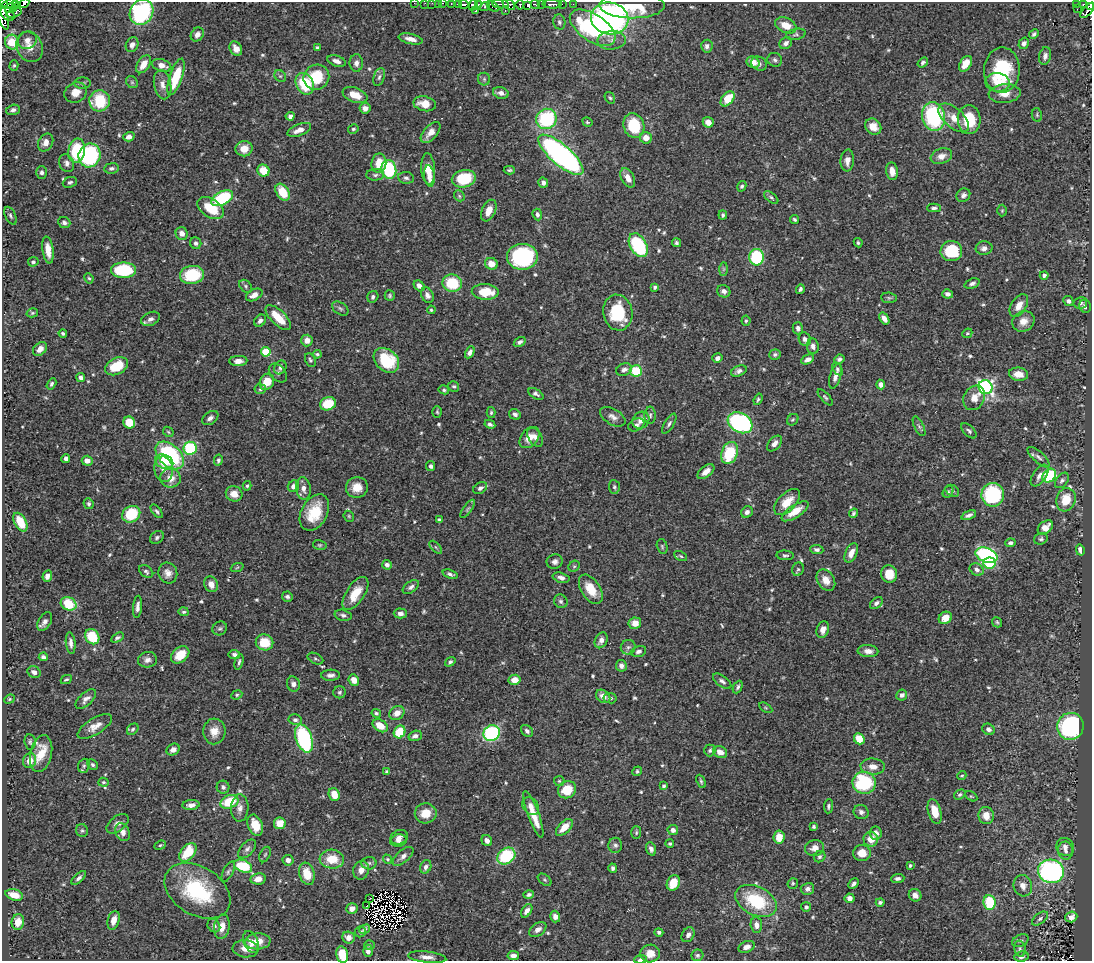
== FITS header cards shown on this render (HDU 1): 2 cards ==
NAXIS1  =                 1090
NAXIS2  =                  959

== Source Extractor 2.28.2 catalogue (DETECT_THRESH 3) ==
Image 1090 x 959 px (HDU 1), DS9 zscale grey, 1 PNG px = 1 image px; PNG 1094 x 963 px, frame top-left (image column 1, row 959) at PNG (2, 2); each listed source drawn as its Kron ellipse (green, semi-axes under 4 px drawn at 4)
Background 0.4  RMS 0.016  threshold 0.0483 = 3 sigma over >= 5 px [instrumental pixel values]
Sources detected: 641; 6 with non-positive FLUX_AUTO (blend fragments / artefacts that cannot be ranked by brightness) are neither listed nor drawn; of the other 635, the 500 brightest by FLUX_AUTO listed and drawn (135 fainter detections omitted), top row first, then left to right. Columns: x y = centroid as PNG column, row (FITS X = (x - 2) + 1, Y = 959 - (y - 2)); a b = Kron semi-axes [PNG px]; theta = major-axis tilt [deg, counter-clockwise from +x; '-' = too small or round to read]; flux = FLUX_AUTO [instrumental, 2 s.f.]
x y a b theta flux
3 3 5 4 - 140
24 3 5 3 - 14
414 3 2 2 - 4.5
425 3 2 2 - 3.3
432 3 2 2 - 4.4
438 3 2 2 - 7.8
442 3 3 2 - 4.8
451 3 3 2 - 8.7
9 4 7 4 25 160
15 4 3 3 - 46
458 4 3 2 - 32
464 4 5 3 - 110
500 4 8 3 -2 64
509 4 7 5 -39 64
535 4 5 3 - 110
541 4 3 2 - 4.9
552 4 9 3 -2 170
562 4 2 2 - 8.6
573 4 3 2 - 1.6
1076 4 4 3 - 19
1083 4 3 3 - 18
473 5 5 3 - 39
478 5 3 2 - 27
520 5 5 3 - 50
528 5 4 2 - 30
632 5 32 13 0 43
1090 6 4 3 - 46
485 7 5 3 - 37
493 7 7 4 -31 43
11 8 6 5 - 35
1077 9 3 2 - 1.9
476 10 3 2 - 3.3
505 10 3 2 - 8.4
1088 10 9 4 48 54
142 12 13 11 56 150
14 13 8 3 16 75
8 14 8 6 -48 82
3 16 14 5 -73 210
610 18 19 16 -13 370
559 22 7 6 - 2.7
786 25 11 7 -24 16
593 28 26 13 -34 130
197 34 7 6 - 5.8
796 34 10 5 12 2.8
1034 34 5 4 - 2.3
411 39 12 5 -12 8
27 40 9 8 - 6.4
612 40 14 9 5 8.3
12 42 7 7 - 26
786 43 7 5 39 4.2
1024 43 6 5 - 3.7
132 45 8 6 65 5.5
707 46 6 5 - 4.3
30 47 16 13 -63 12
317 47 4 3 - 2.2
236 49 7 6 - 7.4
1045 56 9 6 79 4.3
775 60 7 7 - 3
337 61 9 5 -19 6
753 62 6 5 - 12
923 62 6 4 36 2.5
356 63 9 6 89 4.6
759 63 8 6 -32 3.5
144 64 10 6 57 11
965 64 9 5 58 15
14 65 5 4 - 1.6
162 65 10 6 -18 8.5
1002 70 23 18 87 72
280 76 6 5 - 2
176 77 19 6 71 37
316 77 13 12 - 40
379 77 9 5 73 3.2
484 79 6 6 - 2
132 82 6 5 - 1.7
997 82 12 9 -6 12
82 83 8 5 1 2.6
305 84 11 8 -63 48
163 85 15 8 -79 7.6
76 92 11 9 29 12
501 93 8 5 -16 5.4
1005 94 16 9 5 13
355 95 13 7 -20 16
610 98 6 4 -55 1.6
728 99 8 5 52 26
100 101 10 10 - 42
425 104 11 7 -12 14
365 108 5 5 - 5.9
13 110 7 5 16 3.4
1037 115 7 5 -78 1.9
290 116 4 4 - 4.3
933 116 14 11 -75 110
954 118 18 9 -41 15
546 119 10 10 - 87
969 119 14 11 -86 34
587 122 5 4 - 1.7
708 122 5 5 - 7.8
634 126 12 10 -71 45
873 127 9 7 -42 13
353 129 5 4 - 1.8
299 130 12 5 22 9.8
431 132 13 6 49 9.6
129 137 6 4 15 4.7
646 138 6 6 - 10
46 142 9 7 63 8.3
244 149 8 7 - 14
77 151 12 8 80 55
89 155 12 11 - 110
561 155 28 10 -41 350
941 156 11 7 20 7.9
847 160 11 6 86 7.6
67 163 9 7 -69 4.7
379 163 10 7 81 19
111 168 7 5 7 3
389 169 9 7 -79 77
428 169 16 7 -86 16
509 170 5 3 - 1.7
263 171 6 6 - 22
892 171 9 6 -83 9.2
42 172 6 5 - 3.1
375 175 9 5 1 3.2
429 176 11 5 -82 8
406 178 8 6 -9 2.9
628 178 10 6 -62 8.7
464 179 12 8 13 54
70 182 7 5 24 2.5
543 183 5 4 - 4.1
742 186 5 4 - 2.1
283 192 9 6 -56 28
963 195 7 6 - 4
459 196 6 5 - 1.7
771 197 8 4 -37 2.2
222 198 12 6 28 86
211 208 15 9 -33 31
934 208 7 4 0 2.7
489 211 11 7 66 12
1002 211 6 5 - 1.6
537 214 6 4 -66 3.3
723 215 4 3 - 1.8
10 216 9 5 -64 2.5
794 219 4 3 - 1.9
64 222 6 5 - 3.1
182 233 6 6 - 7.5
196 243 6 5 - 2.7
676 243 4 4 - 1.9
858 243 4 4 - 1.9
638 245 13 8 -60 110
984 248 8 7 - 5.8
48 250 13 5 -82 12
951 251 11 10 - 55
522 257 15 13 1 130
756 257 8 7 - 70
33 262 5 4 - 1.8
491 264 6 6 - 11
724 269 7 4 89 1.8
124 270 12 7 0 64
192 275 12 9 8 48
1044 275 4 4 - 3.5
89 278 5 4 - 1.5
452 283 10 8 -19 43
972 283 8 4 22 3.3
246 286 7 5 -44 2.1
419 286 6 4 -47 4.9
655 287 3 3 - 2.3
800 289 5 4 - 2.5
724 291 7 6 - 5
485 292 13 8 -3 28
948 294 5 4 - 4.4
254 295 9 5 28 8.6
427 295 8 6 -61 4.5
390 296 5 5 - 1.8
373 297 6 5 - 3
889 298 8 5 -7 2.1
1068 301 5 4 - 3.3
1080 303 7 6 - 2.8
1019 306 12 7 57 11
1085 306 6 6 - 4.1
340 308 9 6 -35 2.7
431 310 4 4 - 1.6
618 312 18 14 -80 58
32 313 6 4 15 1.6
278 318 16 7 -44 25
884 318 7 4 -56 6
151 319 10 6 26 4.7
260 321 7 5 46 4
746 321 5 4 - 1.7
1023 321 11 10 - 9.4
798 328 6 5 - 4.4
63 333 4 3 - 2
967 333 5 4 - 1.6
805 339 7 6 - 4.2
307 340 6 5 - 8.5
520 342 6 4 33 3.2
813 346 7 6 - 5
40 349 8 6 44 7
266 352 5 4 - 48
470 352 6 4 62 4
317 354 4 3 - 1.7
775 354 6 5 - 2.3
717 358 5 4 - 5.1
808 359 7 4 26 5
839 359 5 4 - 2.7
310 360 7 5 -62 2.2
386 360 14 10 -41 57
238 361 9 5 2 6.3
116 366 12 8 27 29
280 368 7 6 - 3.4
837 369 7 4 -55 2.1
624 370 8 6 23 5
636 371 6 5 - 36
739 371 8 5 24 3.9
278 373 11 7 -46 3.6
1019 374 9 6 -8 11
835 376 13 5 74 7
81 377 4 4 - 3.8
267 382 8 7 - 19
51 384 6 4 58 2.5
881 385 5 4 - 5.2
454 386 6 5 - 2.1
985 387 7 6 - 270
260 389 5 5 - 1.9
444 390 5 4 - 2
536 394 8 4 -31 2.9
825 397 10 4 -48 2.2
974 398 13 10 61 11
758 399 6 4 70 1.9
328 404 8 6 16 32
437 412 6 4 -86 1.6
491 413 5 4 - 1.7
515 414 6 5 - 3.6
650 415 8 5 89 2.7
613 417 14 7 -31 6.1
210 418 9 6 34 4.2
641 420 9 8 - 7.3
793 420 6 5 - 1.9
129 422 6 5 - 25
740 423 13 9 -30 150
490 424 5 3 - 2.7
669 424 11 5 59 3.3
636 425 8 6 26 3.1
919 426 11 4 -64 2.7
969 431 9 5 -44 2.6
168 432 6 4 -45 1.5
529 437 12 8 49 12
535 437 10 6 -59 6.7
774 443 9 5 47 5.5
190 448 6 6 - 73
729 453 11 8 71 48
170 455 17 10 -43 130
1039 457 14 5 -42 4.1
66 458 4 4 - 3.3
218 460 5 4 - 2.1
87 461 5 5 - 7.7
164 462 9 7 -23 17
431 466 5 4 - 3
164 469 13 9 -81 9.8
706 472 10 5 38 7.4
1040 475 12 6 54 6.1
1049 476 7 6 - 66
170 478 10 9 - 12
1062 480 9 5 51 3.1
247 486 5 4 - 1.5
293 486 6 5 - 5.2
357 487 11 10 - 13
614 487 7 5 -84 2.1
480 488 7 5 34 3.5
303 489 11 7 -82 7
952 491 7 5 -32 2
948 492 6 5 - 1.7
234 494 8 7 - 12
993 495 12 11 - 100
1066 500 12 9 71 23
787 502 16 8 45 17
89 504 6 5 - 2.4
468 509 11 4 54 2.3
157 511 8 4 -52 2.5
795 511 15 6 33 16
314 512 19 13 61 35
747 512 6 5 - 3.7
853 513 5 4 - 2.1
131 514 9 8 - 45
969 515 8 4 24 4
349 516 6 5 - 1.5
439 520 4 3 - 2.9
20 522 10 6 -62 29
1045 527 8 6 39 11
157 537 7 5 35 2.9
1041 539 7 5 18 2.4
1010 543 5 4 - 3.3
320 545 7 5 -13 1.7
662 546 7 5 -74 1.8
436 547 8 3 -45 1.7
817 549 6 4 -5 3.5
1080 550 6 4 -75 5.3
851 553 10 5 66 7.8
785 555 8 5 -4 2.1
986 555 11 7 -20 150
681 556 7 4 -28 1.8
555 562 8 7 - 4.6
989 563 6 5 - 39
387 565 5 4 - 4.2
574 566 6 5 - 1.7
237 568 7 4 21 1.6
798 569 7 5 63 2.2
977 569 7 5 -31 4.4
146 572 8 5 -38 2.6
168 573 10 9 - 7.9
450 574 8 4 -19 2.9
889 574 9 8 - 16
47 576 6 4 70 5.4
561 578 8 5 -16 4.8
826 580 11 8 -56 10
211 584 8 6 -63 9
411 587 9 5 35 3.6
591 589 16 9 -57 22
355 593 19 9 56 22
287 597 5 5 - 2.6
561 601 7 6 - 2.7
876 603 7 5 40 3.2
69 604 8 6 -24 35
137 607 11 4 84 4.5
184 612 5 4 - 1.8
400 613 6 5 - 4.5
343 615 8 5 -14 3
945 618 7 5 37 13
45 622 10 6 59 5
997 622 5 4 - 1.7
635 623 6 6 - 9.8
220 628 7 6 - 2.3
823 630 8 6 71 6
92 637 8 6 -54 40
117 638 7 4 32 2.5
601 640 8 6 61 5.9
264 642 9 8 - 24
71 643 11 4 -84 4.6
628 647 7 7 - 2.9
639 651 8 5 16 3.4
868 651 10 6 -5 7.2
234 654 5 4 - 2.9
180 655 10 7 41 18
43 657 4 4 - 3.7
315 659 8 5 -27 2.1
147 660 9 8 - 5.4
239 662 8 3 75 2.3
450 662 5 4 - 2.4
621 666 6 5 - 4.1
34 672 7 5 -28 5
331 675 9 5 2 4.2
66 679 6 4 27 1.8
354 680 6 5 - 9.4
515 680 6 5 - 10
722 681 10 5 -36 3.6
293 684 8 6 -72 4.6
738 687 6 4 65 2.6
339 692 6 6 - 2.2
237 695 6 4 24 1.6
902 695 5 5 - 4.9
603 696 8 6 -39 6.8
610 698 6 5 - 2.9
9 699 5 4 - 1.5
86 699 13 6 45 5.7
766 708 7 4 -31 1.6
376 713 5 4 - 2.2
397 713 8 6 34 10
295 720 6 5 - 3.2
95 726 19 8 31 11
380 726 8 5 -32 18
1070 726 14 13 - 130
133 729 6 5 - 2.1
988 729 6 5 - 4.4
214 731 13 11 87 12
527 731 7 5 -43 3
400 732 6 5 - 35
492 733 8 7 - 130
415 736 7 5 17 4.4
304 738 14 8 -71 150
859 739 6 5 - 25
30 742 8 5 -81 2.2
173 750 7 5 31 5.8
710 750 6 5 - 2.3
720 752 7 5 -25 7.9
41 754 19 10 77 22
30 761 7 6 - 11
93 765 6 4 -45 2.5
84 766 7 5 70 2.3
873 767 12 8 -5 9
387 771 4 4 - 2
637 771 5 4 - 1.7
962 776 5 4 - 1.5
559 781 5 5 - 1.6
701 781 7 4 -66 1.8
103 782 5 4 - 1.8
864 783 11 11 - 77
664 786 4 3 - 2.3
223 787 6 6 - 3.2
567 790 9 8 - 26
334 794 6 5 - 15
960 794 6 4 32 2.3
971 796 7 4 -28 1.5
229 802 9 6 21 34
191 805 8 5 6 5.3
531 806 10 7 -50 6.3
828 806 7 4 84 2.6
240 808 14 8 88 7
935 811 12 6 -75 18
861 812 7 7 - 3.8
426 813 11 10 - 17
533 814 24 5 -70 19
986 816 8 7 - 12
280 823 6 6 - 15
117 824 13 7 38 6.7
255 825 11 7 -67 16
564 827 10 5 45 14
814 827 4 4 - 2.3
673 830 5 5 - 5
82 831 6 6 - 2.1
123 832 9 7 -62 7.1
636 833 6 5 - 1.6
876 833 6 6 - 6.8
399 837 9 7 21 4.9
779 837 7 5 83 14
871 839 7 7 - 12
487 840 6 5 - 4.9
398 841 8 6 15 4.2
670 844 4 4 - 1.7
160 845 6 4 22 1.8
615 845 7 7 - 3.1
1065 847 9 8 - 5.5
815 848 9 8 - 8.5
247 849 11 6 48 3.9
651 849 7 4 -71 3.9
1065 851 9 7 -80 5
188 852 11 6 51 32
862 853 9 8 - 14
265 854 8 5 63 2
403 856 12 6 41 5.4
506 856 10 7 37 58
820 857 6 5 - 2.2
332 859 12 9 -4 22
388 859 5 4 - 1.6
288 860 5 5 - 4.8
369 863 7 6 - 2.8
910 865 3 3 - 1.7
243 866 9 6 -22 60
426 867 7 5 62 4
613 868 4 4 - 2.8
361 870 9 7 73 8.2
1051 871 13 12 - 220
228 872 11 5 64 2.7
307 874 11 7 -73 19
79 878 9 4 43 3.2
898 878 6 4 6 2.9
258 879 8 5 8 8.3
545 880 8 5 -38 1.8
673 883 8 6 66 20
793 883 5 5 - 1.6
853 884 6 3 47 2.9
1023 886 11 9 -73 8.3
807 889 7 6 - 3.9
197 891 36 24 -32 89
14 895 9 5 -15 14
529 895 5 4 - 2.5
915 895 6 6 - 6.7
370 898 3 2 - 1.6
850 898 5 5 - 5.5
756 901 22 14 -27 64
880 902 4 3 - 2.4
989 903 7 6 - 52
367 906 4 2 - 1.6
806 907 5 5 - 2.9
352 909 6 5 - 6.5
527 911 7 4 58 5.5
555 916 6 5 - 6
1071 917 6 5 - 3.5
1040 919 9 5 38 3
114 920 9 6 75 10
18 922 8 6 78 14
756 925 8 5 -83 6.6
214 926 7 6 - 3.8
222 927 12 7 80 13
365 929 5 3 - 2.2
538 930 9 6 36 5.3
360 932 6 5 - 2
659 932 4 4 - 2.5
688 935 8 6 58 4.9
348 938 6 6 - 7.2
258 941 13 8 4 13
1020 941 8 6 28 3
251 942 11 7 -70 7.1
369 945 5 4 - 1.5
747 947 8 5 21 6.2
246 949 13 8 -5 10
1020 949 8 6 -77 3.1
368 951 6 4 -88 4.3
650 954 10 9 - 12
342 955 8 5 -78 34
697 955 6 5 - 2.5
513 956 6 4 10 4.8
1021 956 7 5 8 5.1
427 957 19 5 -7 7
640 959 6 4 5 2.8
At the frame edge (FLAGS 8, measured only in part): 14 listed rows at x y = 3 3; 24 3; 414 3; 425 3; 432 3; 438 3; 442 3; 451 3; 9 4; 1090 6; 142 12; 3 16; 342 955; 640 959
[135 fainter detections neither listed nor drawn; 6 non-positive-flux detections neither listed nor drawn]